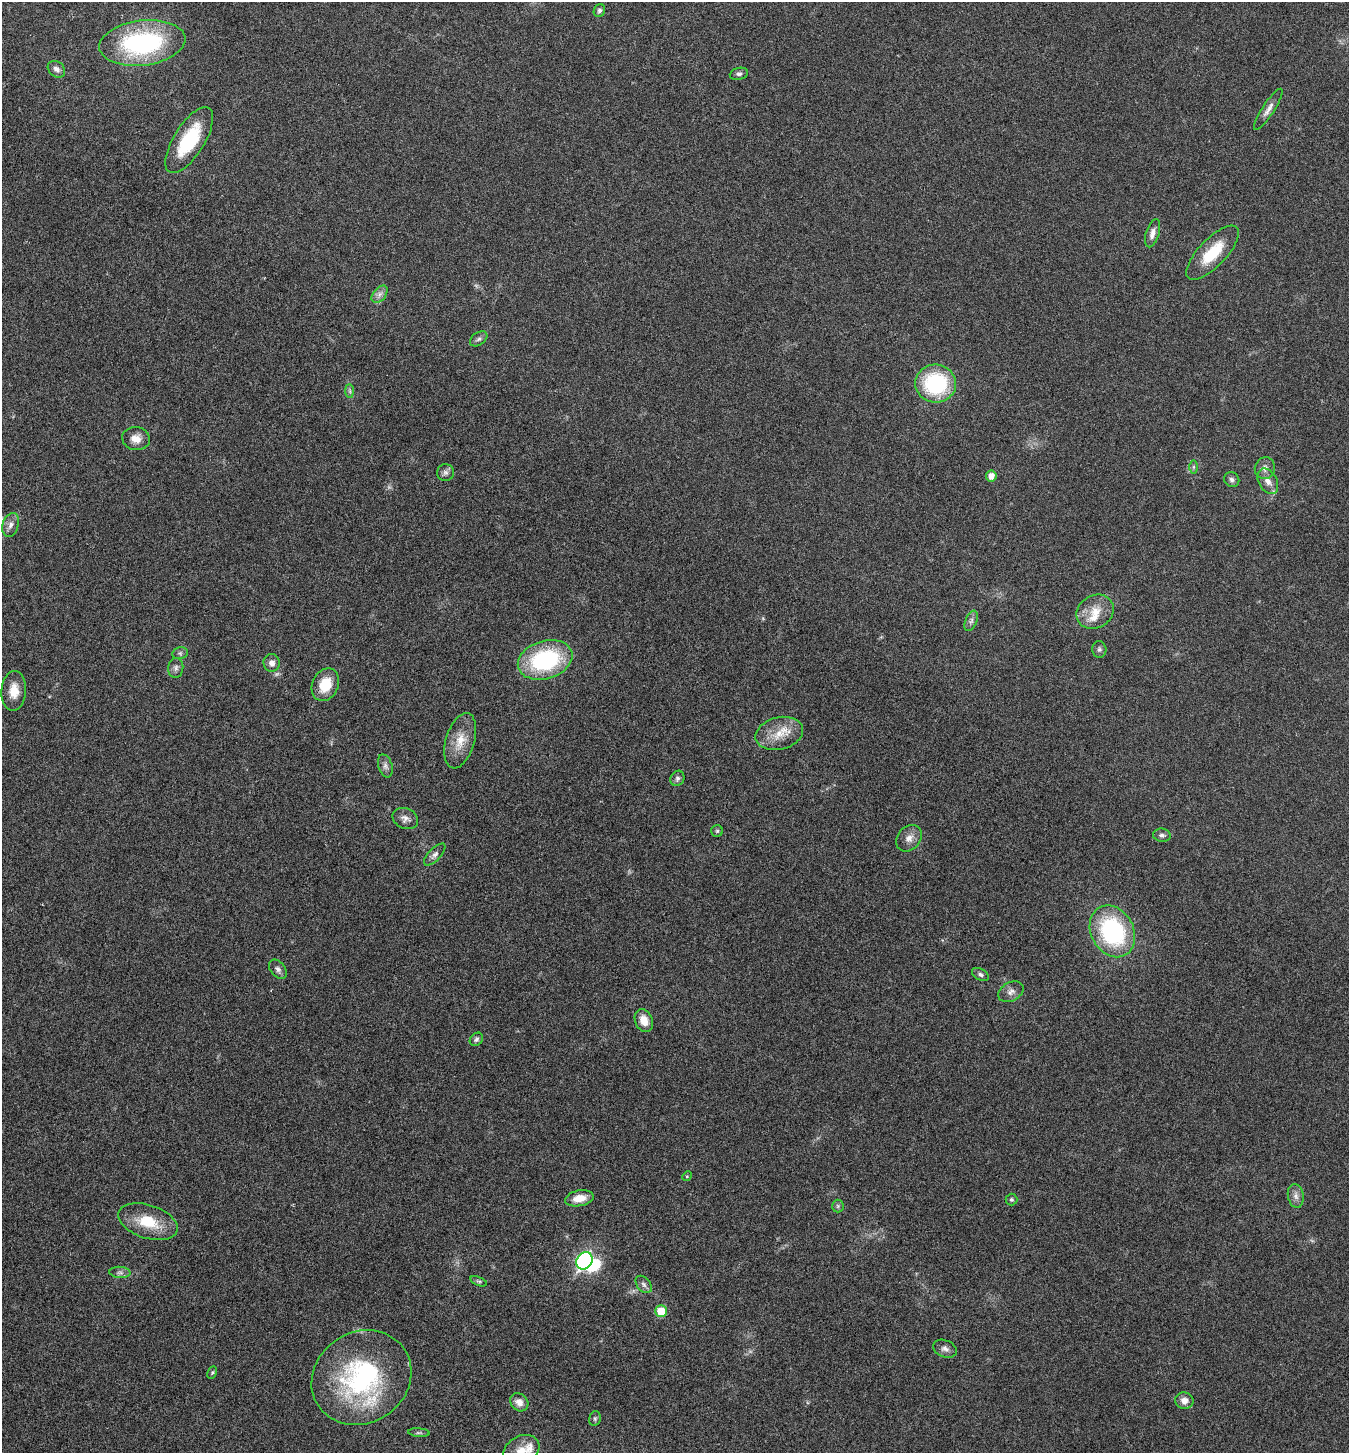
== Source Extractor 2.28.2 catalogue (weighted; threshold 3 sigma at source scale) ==
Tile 11 of 4 x 4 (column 3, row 3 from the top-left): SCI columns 2983-4329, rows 1457-2907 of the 5824 x 5817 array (HDU 1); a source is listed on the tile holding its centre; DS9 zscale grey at full resolution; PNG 1351 x 1455 px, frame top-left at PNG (2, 2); each listed source drawn as its Kron ellipse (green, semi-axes under 4 px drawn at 4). Nothing masked; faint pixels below the display range render black.
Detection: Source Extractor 2.28.2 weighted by HDU 2 'WHT'; one run over the whole footprint, this tile lists its part. Background 0.0356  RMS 0.0039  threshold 0.0158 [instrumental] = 3 sigma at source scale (4.09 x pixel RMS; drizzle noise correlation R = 1.36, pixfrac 0.8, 0.05/0.05 arcsec/px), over >= 5 px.
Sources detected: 68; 2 too faint to see at this stretch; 1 inside a brighter object's white glare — neither listed nor drawn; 2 inside a brighter listed object's ellipse — not listed separately; the other 63 listed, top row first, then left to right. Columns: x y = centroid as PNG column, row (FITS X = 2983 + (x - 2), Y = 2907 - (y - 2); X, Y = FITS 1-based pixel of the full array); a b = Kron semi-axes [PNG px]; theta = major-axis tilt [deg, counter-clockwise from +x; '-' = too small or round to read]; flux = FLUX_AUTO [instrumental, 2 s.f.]
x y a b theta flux
599 11 6 5 - 0.95
142 43 43 22 7 51
56 69 9 7 -41 1.7
739 74 9 6 13 0.99
1268 109 24 6 57 2.4
189 140 37 15 58 22
1153 233 14 6 73 2.3
1213 253 35 13 46 13
380 294 10 6 50 1.7
479 339 10 6 35 1
936 383 20 19 - 32
350 391 7 4 -89 0.69
136 439 14 11 -9 3.4
1193 467 6 4 90 0.62
1265 468 11 10 - 2
445 472 8 8 - 1.2
991 476 5 5 - 2.7
1232 480 8 7 - 1.2
1268 481 13 9 -61 2.9
11 525 12 8 73 2.1
1095 612 19 16 30 6.7
971 621 11 5 67 1.3
1099 649 8 7 - 0.98
180 653 8 6 12 0.86
545 660 28 19 17 38
272 663 9 8 - 2.1
176 668 10 7 85 1.4
325 685 17 13 65 8.4
14 691 20 12 86 5.6
779 733 24 16 14 7.9
460 741 28 14 74 7
385 766 12 7 -73 1.5
677 778 8 6 63 1.1
405 819 13 10 -26 2
717 831 6 6 - 0.59
1162 835 9 6 -7 1.2
909 838 15 11 48 2.8
435 855 14 6 46 1.6
1112 931 27 21 -61 45
278 969 11 7 -52 1.4
980 974 9 5 -28 1.1
1011 992 13 9 29 2
644 1021 12 8 -67 4.5
476 1039 7 6 - 0.88
687 1176 5 4 - 0.4
1296 1196 12 8 -80 2
579 1198 14 8 11 5
1011 1200 6 6 - 0.64
838 1206 6 6 - 0.7
148 1222 31 16 -18 12
584 1261 9 7 58 73
120 1272 10 5 -4 1.2
479 1281 9 4 -20 0.67
644 1284 10 6 -51 1.4
661 1311 6 6 - 8.1
945 1349 12 8 -22 1.7
212 1372 6 4 63 0.54
361 1378 52 45 33 62
1184 1401 9 8 - 2.2
519 1402 10 8 -45 2.7
595 1418 7 5 77 0.8
419 1433 11 4 -4 0.75
521 1451 19 14 30 5.7
Isophote crosses this tile's border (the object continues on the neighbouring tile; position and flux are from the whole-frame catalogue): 1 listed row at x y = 521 1451